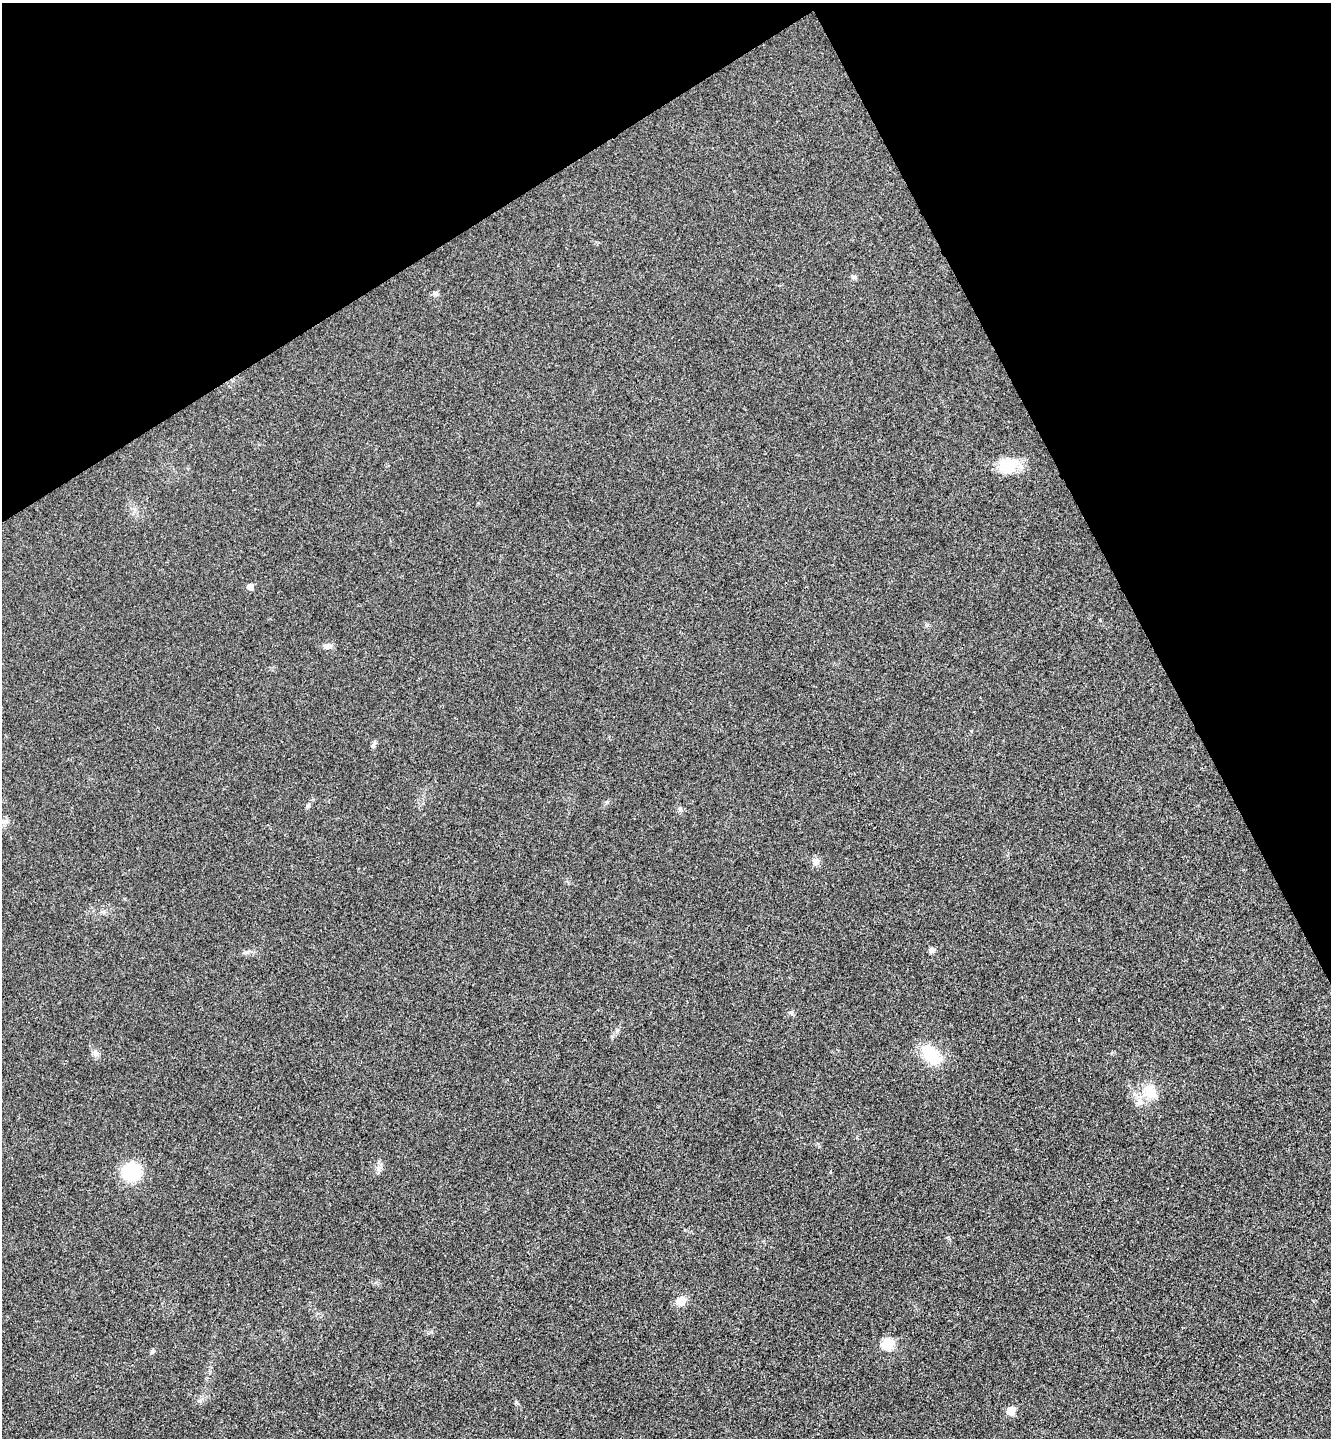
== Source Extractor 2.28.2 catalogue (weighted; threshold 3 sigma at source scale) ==
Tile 3 of 4 x 4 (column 3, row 1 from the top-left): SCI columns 2846-4174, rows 4365-5800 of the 5825 x 5852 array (HDU 1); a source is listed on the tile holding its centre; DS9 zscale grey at full resolution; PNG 1333 x 1440 px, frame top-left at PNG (2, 3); no overlay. Shown black and unused: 25% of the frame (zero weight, under 3 of 4 exposures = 6% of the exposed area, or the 3 px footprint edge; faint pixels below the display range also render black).
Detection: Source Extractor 2.28.2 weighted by HDU 2 'WHT'; one run over the whole footprint, this tile lists its part. Background 0.0204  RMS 0.0063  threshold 0.0285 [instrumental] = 3 sigma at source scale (4.5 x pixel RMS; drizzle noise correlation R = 1.50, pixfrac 1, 0.05/0.05 arcsec/px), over >= 5 px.
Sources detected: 17; all 17 listed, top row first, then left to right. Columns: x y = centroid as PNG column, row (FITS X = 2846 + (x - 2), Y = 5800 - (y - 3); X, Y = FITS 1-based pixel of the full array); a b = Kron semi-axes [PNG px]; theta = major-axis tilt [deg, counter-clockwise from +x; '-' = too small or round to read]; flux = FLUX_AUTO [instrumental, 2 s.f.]
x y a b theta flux
853 277 7 5 -17 1.4
436 293 7 6 - 1.6
1007 466 20 16 18 19
250 586 6 5 - 4.2
328 646 13 7 6 2.7
308 806 8 5 46 1.3
816 862 11 9 70 3.3
932 950 7 6 - 2.1
791 1013 6 5 - 1.3
96 1053 8 7 - 2.2
930 1055 26 16 -49 21
1150 1092 20 15 -62 14
131 1171 17 16 - 33
681 1301 11 10 - 7
887 1344 6 6 - 31
152 1351 8 5 27 1.2
1011 1411 6 6 - 12
Unlisted compact peaks at least as high as the median listed source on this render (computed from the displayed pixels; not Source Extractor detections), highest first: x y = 607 802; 373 745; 680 808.